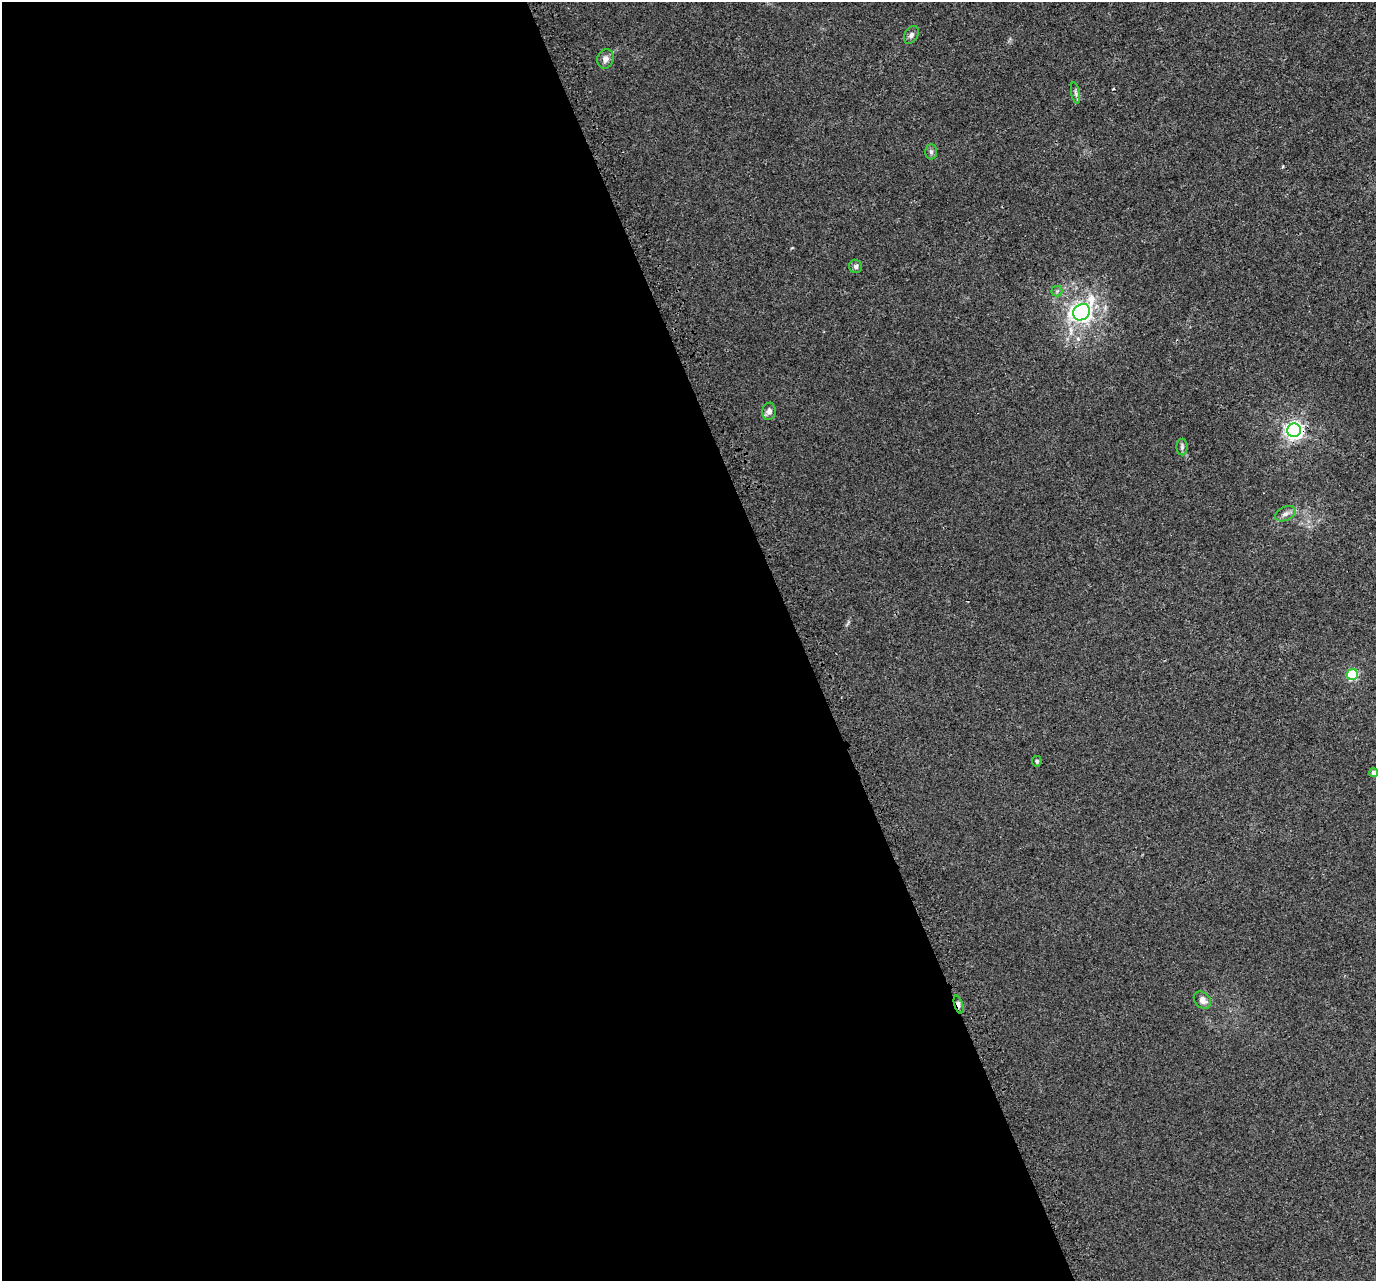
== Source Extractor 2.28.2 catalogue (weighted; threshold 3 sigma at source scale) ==
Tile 9 of 4 x 4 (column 1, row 3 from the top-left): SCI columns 77-1450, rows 1442-2720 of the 5654 x 5495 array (HDU 1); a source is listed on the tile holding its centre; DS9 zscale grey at full resolution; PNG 1378 x 1283 px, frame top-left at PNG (2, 2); each listed source drawn as its Kron ellipse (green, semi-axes under 4 px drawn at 4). Shown black and unused: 58% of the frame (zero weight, under 3 of 4 exposures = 6% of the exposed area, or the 3 px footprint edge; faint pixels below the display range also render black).
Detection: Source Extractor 2.28.2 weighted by HDU 2 'WHT'; one run over the whole footprint, this tile lists its part. Background 0.00395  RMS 0.0025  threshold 0.0112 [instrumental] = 3 sigma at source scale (4.5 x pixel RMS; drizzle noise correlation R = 1.50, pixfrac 1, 0.0396/0.0396 arcsec/px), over >= 5 px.
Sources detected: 16; all 16 listed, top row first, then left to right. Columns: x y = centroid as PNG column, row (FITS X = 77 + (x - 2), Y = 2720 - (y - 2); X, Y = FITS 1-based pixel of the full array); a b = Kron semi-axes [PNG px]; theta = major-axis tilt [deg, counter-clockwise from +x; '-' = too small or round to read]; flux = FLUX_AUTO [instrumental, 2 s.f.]
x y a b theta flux
911 35 9 6 59 0.8
605 59 10 8 73 1.3
1076 93 11 4 -79 0.6
931 152 7 6 - 0.57
856 266 7 6 - 0.62
1057 291 5 5 - 0.44
1082 312 9 7 40 100
769 411 9 6 81 1.1
1294 430 7 7 - 96
1182 447 8 5 -90 0.56
1285 514 11 6 26 1.1
1352 675 5 5 - 16
1037 761 5 4 - 0.37
1374 773 4 4 - 0.81
1202 1000 9 7 -45 1.4
959 1004 9 4 -72 1.1
Overlapping masked pixels (flux is a lower limit): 2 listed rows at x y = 1294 430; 959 1004
Isophote crosses this tile's border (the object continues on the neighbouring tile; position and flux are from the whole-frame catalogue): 1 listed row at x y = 1374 773